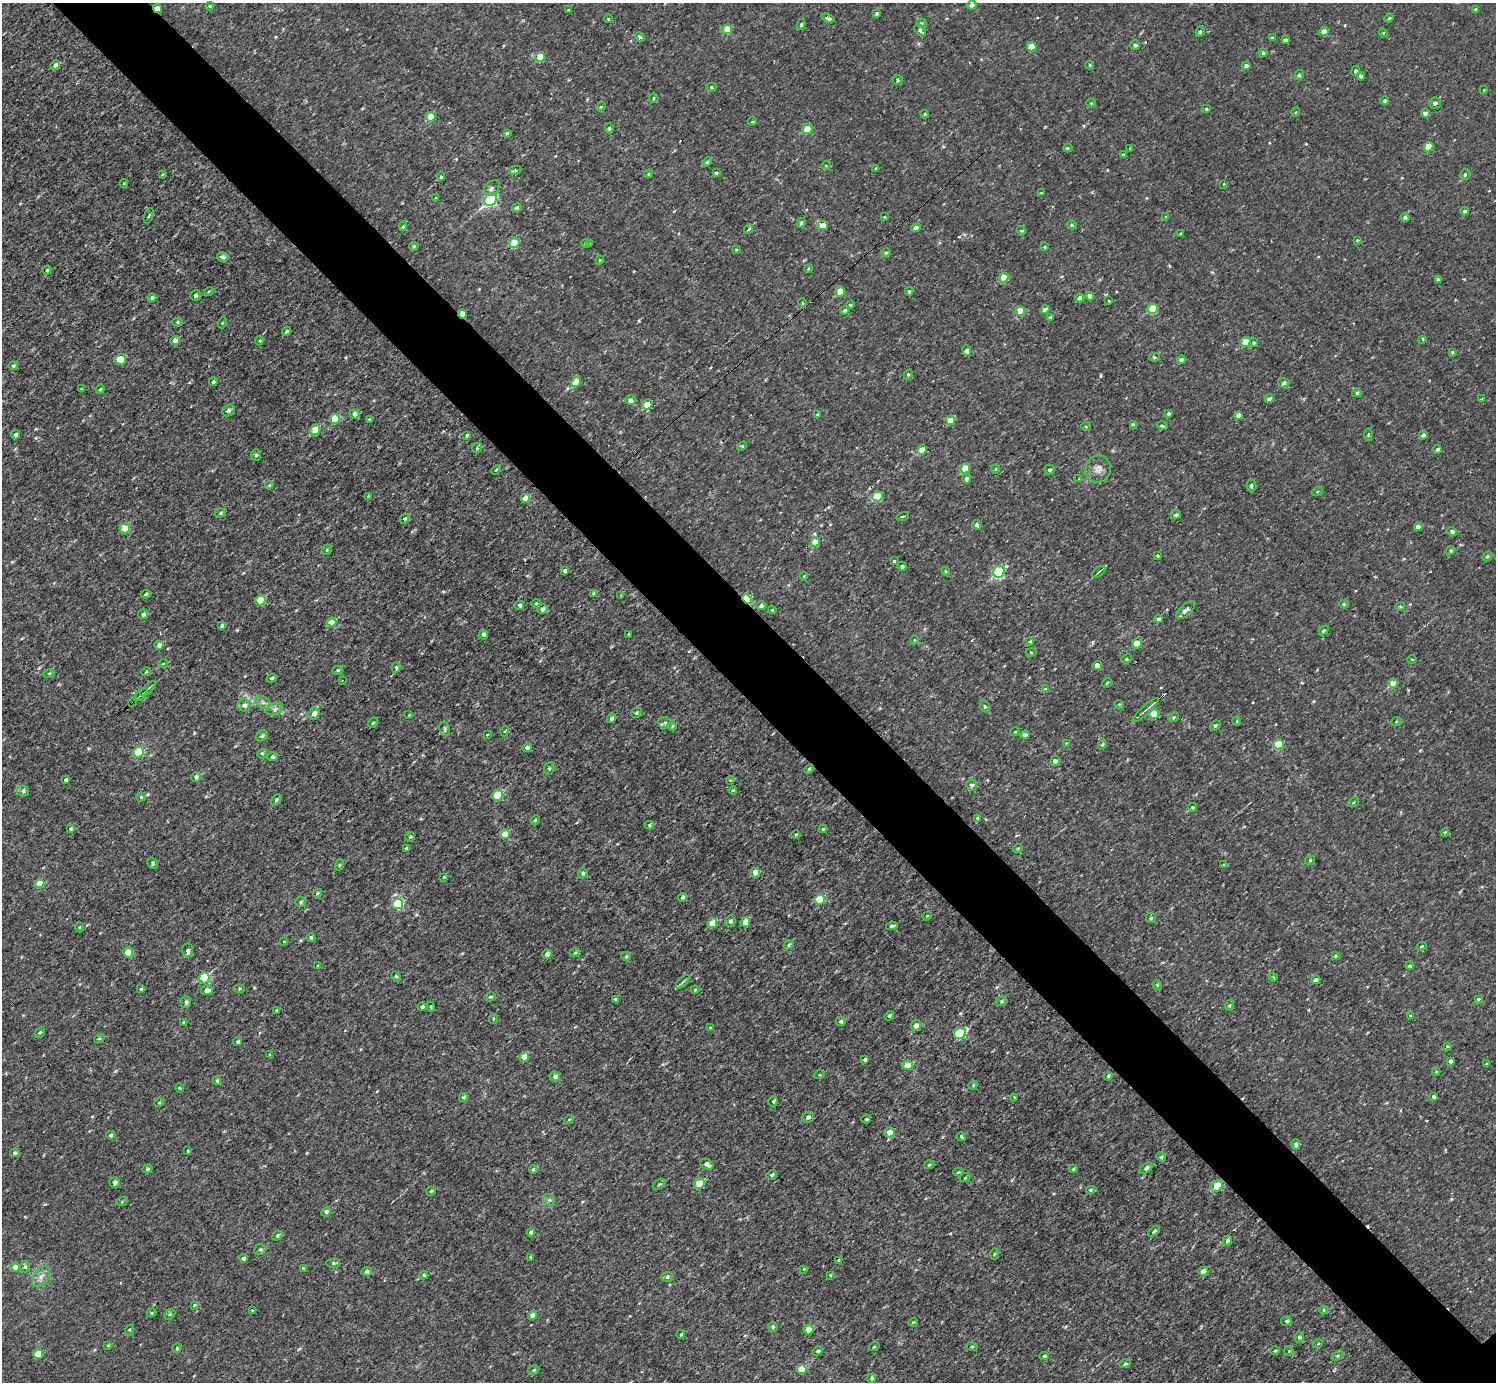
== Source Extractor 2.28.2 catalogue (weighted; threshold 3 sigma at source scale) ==
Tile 11 of 4 x 4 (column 3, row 3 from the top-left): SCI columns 2992-4485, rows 1540-2919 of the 5983 x 5981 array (HDU 1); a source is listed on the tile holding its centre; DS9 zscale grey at full resolution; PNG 1498 x 1384 px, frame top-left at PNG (2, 3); each listed source drawn as its Kron ellipse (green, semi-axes under 4 px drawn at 4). Shown black and unused: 6% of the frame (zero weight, under 3 of 4 exposures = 1% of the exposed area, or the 3 px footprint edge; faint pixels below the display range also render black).
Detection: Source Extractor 2.28.2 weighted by HDU 2 'WHT'; one run over the whole footprint, this tile lists its part. Background 0.0675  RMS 0.062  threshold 0.281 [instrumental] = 3 sigma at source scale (4.5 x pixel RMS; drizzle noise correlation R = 1.50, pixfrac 1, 0.05/0.05 arcsec/px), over >= 5 px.
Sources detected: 450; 6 cosmic-ray / hot-pixel residue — neither listed nor drawn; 2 inside a brighter listed object's ellipse — not listed separately; the other 442 listed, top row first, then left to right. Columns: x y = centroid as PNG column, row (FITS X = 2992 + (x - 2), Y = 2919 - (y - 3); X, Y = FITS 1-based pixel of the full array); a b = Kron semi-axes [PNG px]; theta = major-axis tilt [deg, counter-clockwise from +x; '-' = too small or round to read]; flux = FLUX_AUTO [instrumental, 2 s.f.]
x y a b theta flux
972 5 5 4 - 22
210 6 4 3 - 8.8
157 9 4 3 - 130
568 10 3 3 - 5.8
1476 10 4 3 - 12
877 13 4 4 - 16
828 18 6 3 -19 24
1389 18 5 4 - 8.3
608 19 4 3 - 5.2
922 23 5 5 - 10
801 25 5 4 - 10
727 29 5 5 - 190
920 30 7 4 -48 21
1200 32 5 4 - 12
1324 32 4 4 - 95
1383 33 5 4 - 7.7
640 37 5 4 - 13
1272 38 4 4 - 10
1286 40 4 4 - 22
1135 45 5 4 - 17
1032 47 5 4 - 120
1263 53 4 4 - 18
540 57 5 4 - 140
55 65 5 4 - 30
1090 65 4 4 - 7.2
1246 66 4 4 - 27
1356 71 5 4 - 11
1299 75 5 4 - 11
1361 76 4 4 - 12
897 80 5 5 - 12
711 87 5 4 - 12
1484 90 3 2 - 5.5
654 98 5 4 - 10
1385 100 4 4 - 12
1091 103 5 4 - 7.4
1435 103 6 5 - 18
601 107 5 4 - 7.3
1206 109 3 3 - 8.2
1296 112 5 3 - 6.2
1425 113 4 4 - 33
925 114 4 4 - 5.7
431 117 5 4 - 130
752 122 4 3 - 6.5
609 128 5 4 - 11
807 129 5 4 - 150
507 133 4 4 - 11
1428 147 5 5 - 140
1068 148 4 4 - 10
1130 149 3 3 - 6.8
1123 155 4 3 - 7.6
707 162 5 4 - 7.9
826 165 5 3 - 6.7
876 169 4 3 - 7.7
515 170 6 3 13 12
716 173 4 3 - 13
648 174 4 4 - 11
1465 174 5 5 - 16
162 175 4 2 - 4.6
441 176 4 3 - 10
124 183 4 3 - 4.5
1224 184 3 2 - 4.7
492 188 9 6 44 24
1041 193 4 3 - 6.1
436 198 4 4 - 11
491 200 7 5 43 980
517 208 4 4 - 22
1465 211 4 4 - 21
149 216 8 2 69 6.6
884 217 4 4 - 6.4
1166 217 4 3 - 7.4
1405 217 4 4 - 20
801 223 5 4 - 14
823 225 5 4 - 100
1072 225 5 4 - 9.6
403 226 5 4 - 12
916 228 5 4 - 34
748 229 5 3 - 36
1021 231 5 4 - 7.3
1181 234 4 4 - 8.6
1357 240 4 4 - 6.1
514 243 5 5 - 270
586 243 4 4 - 7.8
590 244 4 2 - 4.4
414 246 4 4 - 7.3
1045 247 4 3 - 5.3
736 249 3 3 - 7.3
886 253 4 4 - 12
223 257 5 4 - 22
600 260 4 4 - 5.9
808 269 4 3 - 6.4
47 270 4 4 - 15
1004 277 5 4 - 120
1438 279 4 4 - 11
209 291 4 3 - 6.5
840 291 5 4 - 120
909 291 4 3 - 11
196 295 5 5 - 11
1090 296 4 4 - 29
152 298 4 4 - 27
1080 298 4 4 - 27
1109 301 3 2 - 5.4
802 303 5 3 - 4.9
850 305 4 4 - 7.7
1045 309 5 4 - 31
1153 309 5 5 - 270
845 310 4 4 - 14
1020 311 5 5 - 140
463 314 4 3 - 150
1051 317 4 3 - 25
177 322 5 4 - 10
222 323 5 3 - 5.9
287 331 5 4 - 10
1423 339 4 3 - 7.2
175 341 5 4 - 60
259 341 4 4 - 7
1246 342 5 5 - 170
1254 343 4 3 - 11
967 351 5 4 - 27
1452 352 4 4 - 6.4
1154 357 5 4 - 9.4
120 359 5 5 - 170
1181 360 4 4 - 28
13 366 5 4 - 12
908 374 5 4 - 9.6
213 382 4 4 - 11
576 382 5 4 - 120
1284 383 6 4 -3 14
81 389 3 3 - 5
100 389 5 4 - 7.3
1357 393 5 4 - 12
1269 399 4 4 - 32
1481 399 4 4 - 6.5
630 400 5 5 - 34
647 404 5 5 - 100
228 410 6 5 - 21
1169 413 4 3 - 15
354 414 5 4 - 33
817 415 4 3 - 8.9
1238 416 4 4 - 50
335 419 5 5 - 230
369 419 3 2 - 6.7
950 420 5 4 - 110
1133 425 4 4 - 22
1162 426 5 4 - 13
1086 427 5 3 - 6
315 430 5 5 - 100
15 435 5 4 - 21
467 435 4 3 - 9.1
1368 435 6 4 84 7.8
1423 435 4 4 - 21
742 446 5 4 - 6.9
477 448 5 4 - 9.2
1437 449 4 4 - 18
922 450 5 4 - 100
256 455 5 5 - 12
965 468 5 4 - 120
996 469 4 4 - 8.1
1098 469 13 12 - 50
496 470 5 3 - 6.4
1050 470 5 5 - 13
966 479 5 4 - 19
1079 479 4 3 - 5.3
269 485 4 4 - 6.3
1251 486 6 5 - 14
1317 492 6 3 20 7.2
368 496 4 3 - 6.5
878 496 5 5 - 280
525 498 4 4 - 77
220 513 6 4 18 12
1176 514 5 4 - 19
903 516 6 3 19 6.5
404 519 5 4 - 13
977 525 4 4 - 21
1418 527 4 4 - 32
125 528 5 5 - 210
1452 532 5 4 - 21
815 542 5 4 - 110
327 550 5 4 - 10
1450 550 4 4 - 9.8
1158 556 3 3 - 8.8
1487 556 5 4 - 11
894 561 3 3 - 8.1
902 566 4 4 - 17
565 571 4 4 - 25
946 571 5 4 - 9.1
999 572 6 5 - 780
1098 572 8 2 40 9.9
804 576 4 3 - 5.1
593 593 4 4 - 18
146 594 5 4 - 11
621 595 4 3 - 4.8
747 599 5 3 - 460
260 600 5 5 - 200
536 603 4 4 - 8.1
1344 604 5 4 - 9.7
520 605 5 4 - 17
761 605 5 4 - 19
1400 606 5 3 - 6.2
542 609 5 5 - 33
772 610 4 3 - 7
1186 610 12 5 42 30
143 614 5 4 - 19
1158 619 4 3 - 15
332 622 5 4 - 110
222 626 4 4 - 18
1324 630 5 4 - 11
628 634 4 2 - 4.6
483 635 5 4 - 17
914 640 4 3 - 5
1030 641 3 3 - 11
1137 643 5 5 - 78
159 645 4 4 - 21
1031 652 5 3 - 6.3
1127 659 5 4 - 8.9
1412 659 4 3 - 6
163 664 5 3 - 6.5
1097 666 4 4 - 58
396 667 5 4 - 10
338 670 5 4 - 9.8
146 672 5 3 - 6
49 673 5 3 - 7.4
272 678 5 4 - 13
342 680 3 2 - 6
1107 683 5 2 - 4.7
1393 683 5 4 - 120
148 688 10 2 42 11
1046 689 4 4 - 16
141 695 8 4 38 13
133 702 5 3 - 7.4
263 702 8 5 -30 21
1119 704 5 3 - 5.9
244 705 6 6 - 30
985 706 6 4 -69 14
275 709 9 5 24 21
1145 710 17 3 43 20
636 713 6 5 - 11
314 714 6 5 - 38
1154 714 5 5 - 150
409 715 4 3 - 4.9
1174 717 6 4 41 11
611 718 5 4 - 18
1237 721 5 3 - 6
1396 722 5 3 - 5.7
373 723 6 4 46 8.9
665 723 7 5 -32 16
1215 725 6 4 47 9.6
672 726 4 4 - 9.9
445 729 7 5 -81 13
505 731 5 3 - 5.2
1015 732 5 3 - 5.1
487 735 3 2 - 4.6
1025 735 4 4 - 25
262 736 7 5 36 15
1066 743 3 3 - 4.4
1102 744 5 4 - 9.6
1279 744 5 5 - 240
527 748 4 4 - 38
138 752 5 5 - 420
262 754 5 4 - 12
272 757 5 4 - 15
1055 761 5 5 - 24
549 768 6 5 - 11
809 769 5 3 - 6.8
196 777 5 5 - 22
66 780 4 4 - 22
730 780 4 3 - 6.5
972 785 5 5 - 21
733 790 4 3 - 7.5
23 791 6 5 - 14
497 795 5 5 - 300
141 797 4 4 - 10
276 800 6 4 49 9.6
1354 802 6 4 33 8.7
1192 807 4 4 - 10
978 818 3 3 - 13
535 820 5 4 - 7.1
649 825 5 4 - 9.9
70 829 4 4 - 14
823 829 4 4 - 7.9
1445 832 4 3 - 5.5
505 834 5 4 - 110
796 834 4 3 - 5.7
410 837 5 5 - 8.7
406 848 4 3 - 9.1
1018 848 5 3 - 5.7
1310 860 5 5 - 7.8
152 863 6 4 -59 10
339 865 6 3 71 6.7
1223 865 3 3 - 6.2
583 873 5 4 - 11
755 873 5 4 - 72
444 877 3 3 - 8.3
39 884 5 4 - 130
317 893 4 4 - 12
682 897 4 3 - 19
820 900 5 5 - 260
301 902 5 4 - 11
398 904 5 5 - 530
927 916 5 4 - 6.1
1151 918 5 5 - 9.6
730 921 6 5 - 16
745 922 5 4 - 130
712 923 5 4 - 110
892 926 6 3 10 13
79 927 5 3 - 6.5
311 938 4 4 - 14
284 942 4 3 - 5
789 945 5 4 - 8.2
1422 946 5 4 - 8.9
187 950 7 6 - 26
128 952 5 5 - 150
575 953 5 3 - 7.1
547 954 5 4 - 30
1335 955 4 3 - 9.4
626 956 5 4 - 7.9
317 966 3 3 - 6.9
1410 966 4 4 - 13
396 976 6 4 -62 10
1273 977 4 4 - 6.6
204 978 5 5 - 380
1316 980 4 4 - 27
683 982 8 3 45 10
1157 985 5 4 - 10
141 989 4 4 - 9.7
239 989 5 4 - 7.6
207 990 6 5 - 27
695 990 4 4 - 5.8
490 997 6 4 15 12
616 999 4 3 - 14
1478 999 4 4 - 13
1002 1001 6 4 15 10
186 1002 6 5 - 17
1230 1005 6 3 71 7.6
422 1007 5 4 - 16
431 1007 5 3 - 6
277 1010 4 4 - 7.9
1410 1015 4 3 - 5.9
889 1016 5 4 - 11
493 1019 5 3 - 5.4
841 1021 5 4 - 16
183 1022 4 3 - 7.1
916 1025 5 5 - 31
710 1028 3 3 - 6.7
40 1033 5 4 - 9.2
960 1033 6 5 - 560
99 1039 5 3 - 6.5
238 1042 4 3 - 12
1447 1046 4 3 - 5.9
269 1055 4 3 - 5.8
524 1057 5 4 - 58
865 1060 4 3 - 16
1451 1061 4 4 - 24
1486 1064 3 3 - 7.5
907 1065 5 4 - 140
1436 1071 4 4 - 7.3
819 1075 5 3 - 6.5
555 1076 5 5 - 31
1108 1076 4 4 - 7.9
217 1081 4 4 - 11
973 1085 5 4 - 7.5
180 1088 4 4 - 6.9
1434 1096 4 3 - 18
464 1097 5 4 - 15
1015 1098 3 2 - 12
773 1101 5 4 - 14
159 1103 5 3 - 5.1
808 1117 6 5 - 18
569 1119 5 3 - 5.4
866 1119 5 4 - 10
889 1132 5 5 - 62
111 1135 4 4 - 22
961 1137 4 3 - 13
1296 1144 5 4 - 24
187 1151 3 2 - 6.6
15 1153 5 4 - 16
1161 1157 5 4 - 8.4
707 1164 7 5 -26 25
929 1165 5 3 - 5.8
1146 1168 7 4 38 18
147 1169 5 4 - 9.5
533 1169 4 4 - 12
1073 1169 4 3 - 8.6
958 1172 5 4 - 6.5
772 1175 5 4 - 13
965 1178 5 3 - 5.4
115 1182 5 5 - 27
659 1184 7 4 37 11
699 1184 5 5 - 210
1217 1186 6 5 - 140
1091 1190 4 3 - 10
431 1191 5 3 - 10
549 1200 6 5 - 14
122 1201 6 3 21 7.3
326 1212 5 4 - 21
1154 1231 7 3 38 9.6
531 1232 4 4 - 21
277 1235 5 4 - 14
1227 1241 5 4 - 17
260 1250 6 5 - 14
994 1254 5 3 - 7.3
530 1257 3 3 - 5.6
243 1258 4 4 - 20
838 1260 4 4 - 13
333 1263 7 4 1 11
15 1267 5 4 - 49
25 1267 6 4 89 14
303 1268 4 3 - 6.4
804 1269 3 3 - 4.9
367 1271 5 4 - 23
1203 1271 5 4 - 49
424 1275 5 4 - 11
830 1275 3 2 - 4.8
41 1277 11 7 55 38
667 1277 6 5 - 14
194 1305 4 3 - 7.3
252 1310 4 3 - 5.9
1324 1310 4 4 - 9
152 1313 5 4 - 7.7
170 1314 6 4 44 9.4
533 1316 4 4 - 64
1287 1321 5 5 - 13
913 1322 5 4 - 7
773 1327 5 4 - 12
130 1330 5 3 - 7.6
809 1330 5 5 - 140
681 1334 4 3 - 6.2
1299 1337 5 4 - 12
1318 1344 5 4 - 8.9
108 1345 4 3 - 7.1
972 1346 6 3 -19 6.5
874 1347 5 3 - 5.2
177 1348 4 4 - 8.3
817 1351 5 4 - 11
1275 1351 5 3 - 5.6
1289 1351 5 4 - 10
38 1354 5 4 - 130
1044 1356 5 4 - 12
1337 1356 6 4 32 9.5
1125 1364 6 4 18 8.2
802 1369 5 5 - 130
533 1370 6 4 26 10
872 1378 5 4 - 13
Overlapping masked pixels (flux is a lower limit): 4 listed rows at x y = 157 9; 463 314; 747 599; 133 702